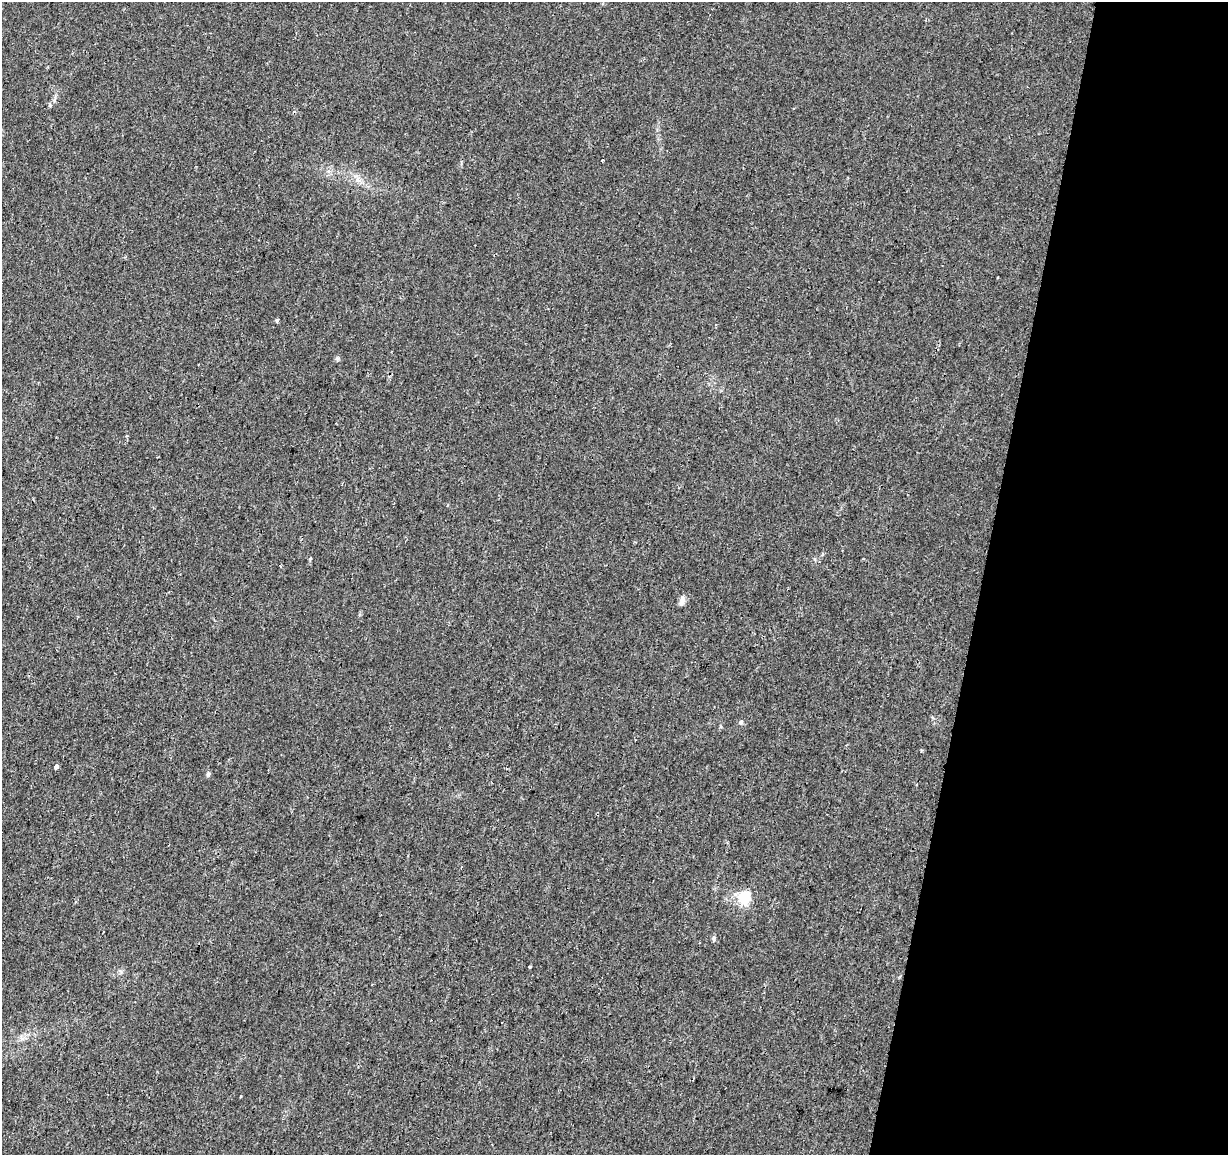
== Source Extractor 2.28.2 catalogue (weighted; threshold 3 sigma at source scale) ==
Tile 8 of 4 x 4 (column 4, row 2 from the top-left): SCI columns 3680-4905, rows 2529-3681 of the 4913 x 5118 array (HDU 1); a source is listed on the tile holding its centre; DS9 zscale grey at full resolution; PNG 1230 x 1157 px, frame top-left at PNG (2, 2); no overlay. Shown black and unused: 20% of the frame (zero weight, under 2 of 3 exposures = <1% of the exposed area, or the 3 px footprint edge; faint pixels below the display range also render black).
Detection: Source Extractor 2.28.2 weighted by HDU 2 'WHT'; one run over the whole footprint, this tile lists its part. Background 0.00516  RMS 0.0036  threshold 0.016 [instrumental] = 3 sigma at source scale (4.5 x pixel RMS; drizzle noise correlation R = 1.50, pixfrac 1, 0.0396/0.0396 arcsec/px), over >= 5 px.
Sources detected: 14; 2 cosmic-ray / hot-pixel residue — not listed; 1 inside a brighter listed object's ellipse — not listed separately; the other 11 listed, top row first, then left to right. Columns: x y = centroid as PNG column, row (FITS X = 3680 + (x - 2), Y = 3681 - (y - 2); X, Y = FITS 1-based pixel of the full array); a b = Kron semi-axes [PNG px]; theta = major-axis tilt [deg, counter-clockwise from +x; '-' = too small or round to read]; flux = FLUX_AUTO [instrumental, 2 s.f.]
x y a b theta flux
602 160 3 3 - 1
277 320 5 4 - 0.52
338 358 6 4 19 0.6
310 559 5 3 - 0.34
682 601 13 6 79 1.6
741 722 5 5 - 0.63
56 767 4 3 - 4.9
208 774 6 5 - 0.95
744 900 18 13 -51 7
714 938 8 5 85 0.68
530 967 3 2 - 0.44